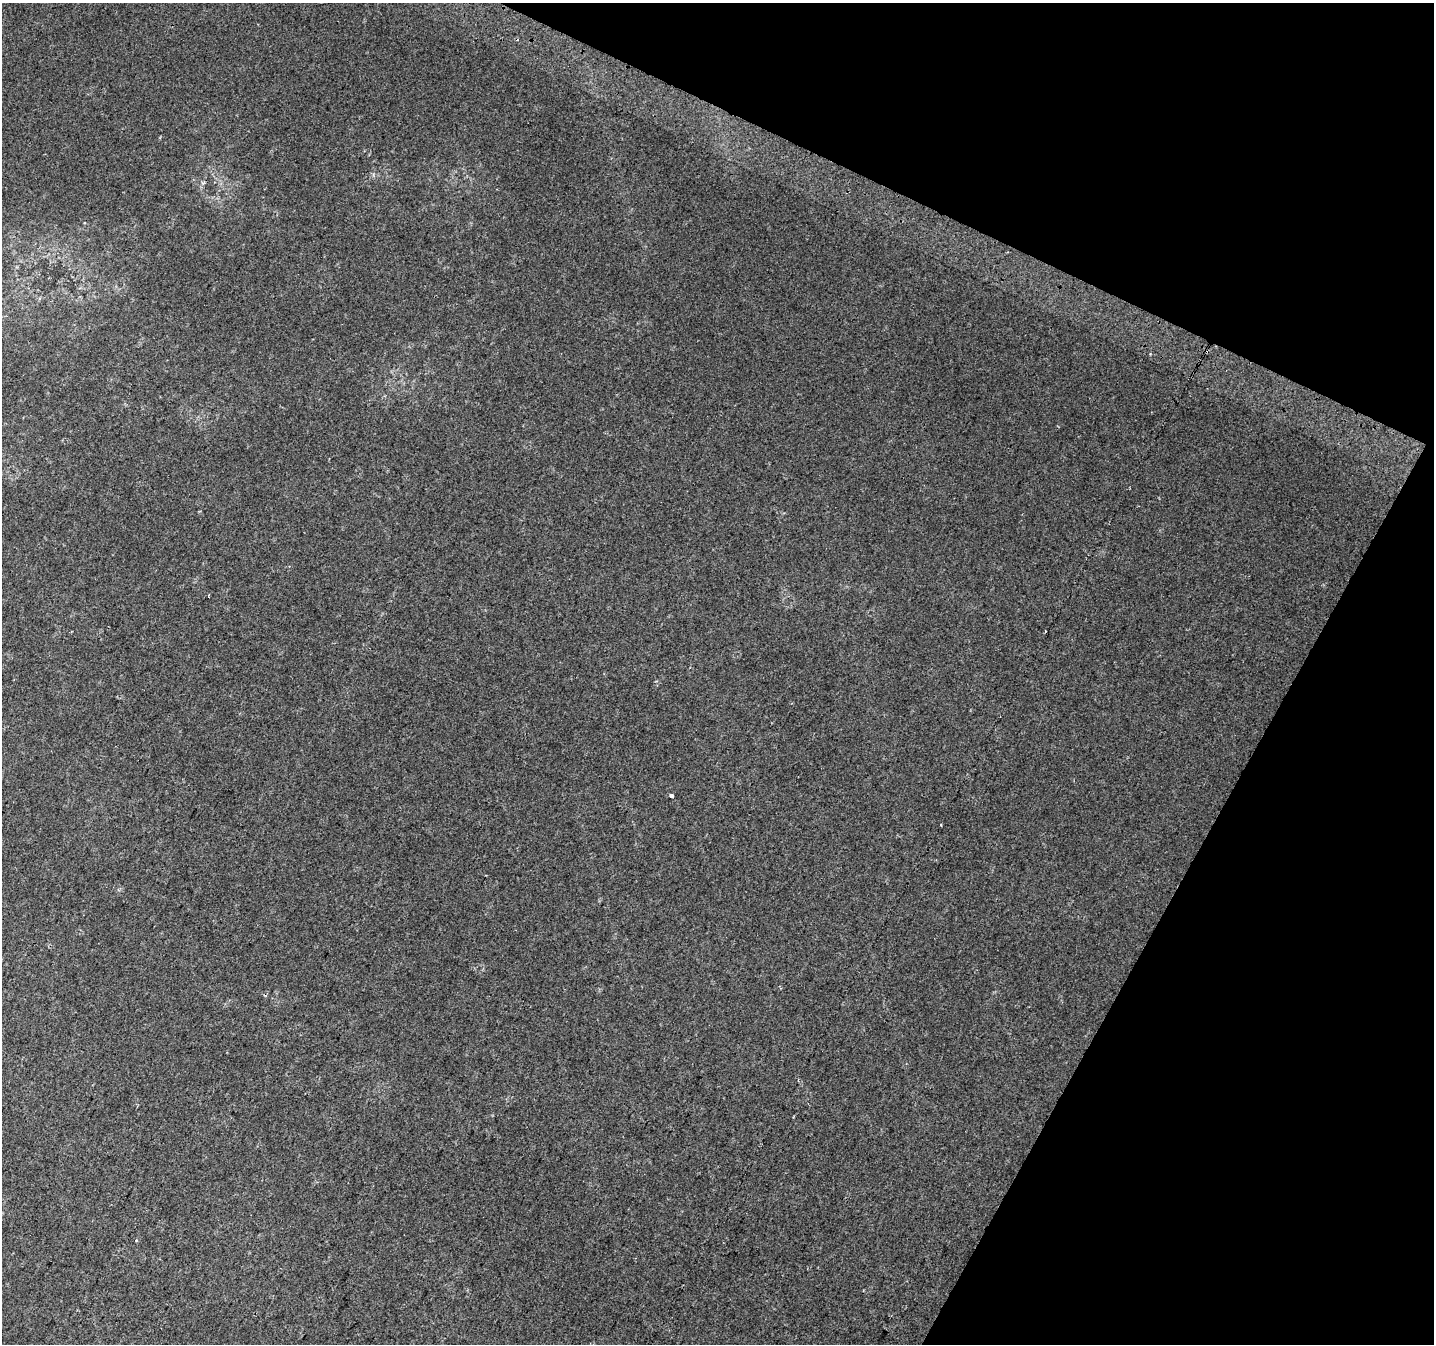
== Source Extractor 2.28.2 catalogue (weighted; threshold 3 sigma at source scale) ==
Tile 8 of 4 x 4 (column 4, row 2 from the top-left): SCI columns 4322-5753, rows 2989-4330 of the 5773 x 5911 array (HDU 1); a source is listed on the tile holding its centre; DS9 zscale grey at full resolution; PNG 1436 x 1346 px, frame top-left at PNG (2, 3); no overlay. Shown black and unused: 23% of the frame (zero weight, under 2 of 3 exposures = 2% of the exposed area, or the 3 px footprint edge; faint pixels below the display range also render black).
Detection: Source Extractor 2.28.2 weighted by HDU 2 'WHT'; one run over the whole footprint, this tile lists its part. Background 0.0321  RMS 0.01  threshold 0.046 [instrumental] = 3 sigma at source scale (4.5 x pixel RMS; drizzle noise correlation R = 1.50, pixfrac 1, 0.0396/0.0396 arcsec/px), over >= 5 px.
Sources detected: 3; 1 cosmic-ray / hot-pixel residue — not listed; the other 2 listed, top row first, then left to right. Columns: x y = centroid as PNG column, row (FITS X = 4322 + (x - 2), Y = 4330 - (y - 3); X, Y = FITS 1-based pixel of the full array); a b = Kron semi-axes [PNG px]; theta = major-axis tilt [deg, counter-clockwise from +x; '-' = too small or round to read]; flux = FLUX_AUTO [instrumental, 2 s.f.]
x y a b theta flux
209 597 3 2 - 0.9
671 796 4 3 - 5.3